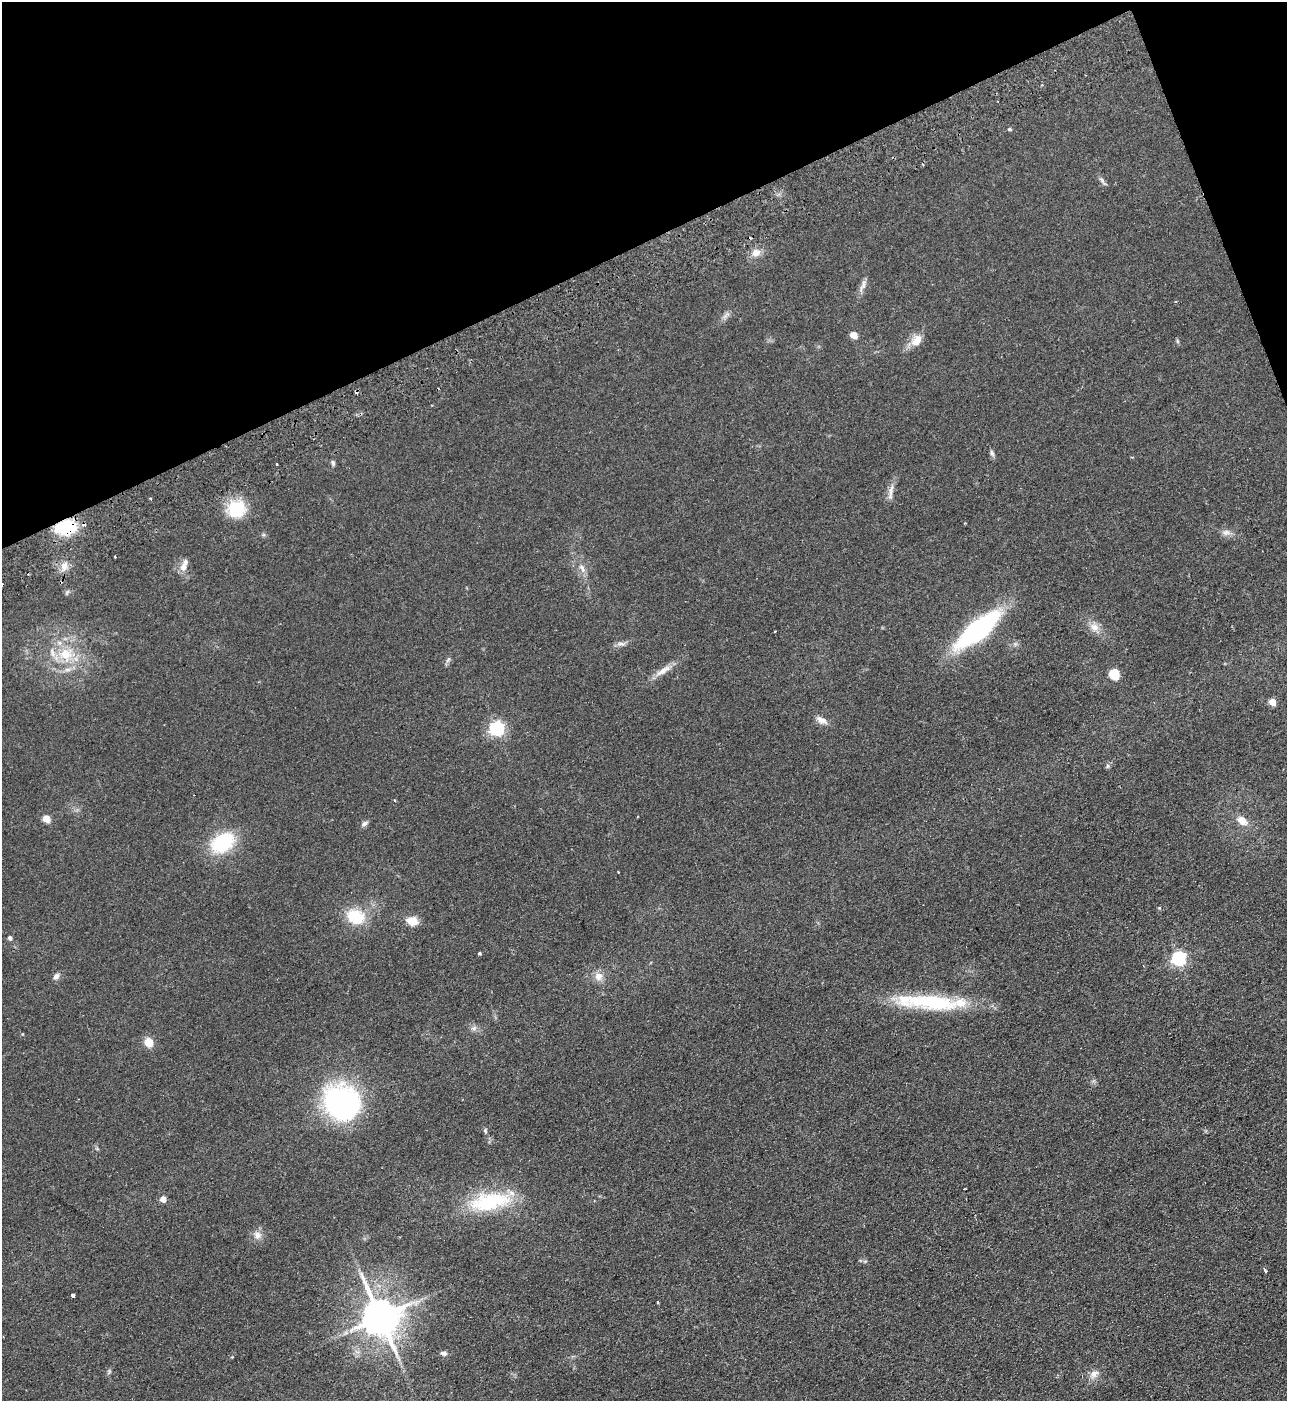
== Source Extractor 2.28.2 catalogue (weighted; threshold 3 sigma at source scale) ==
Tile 3 of 4 x 4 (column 3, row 1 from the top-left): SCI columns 2753-4037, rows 4250-5648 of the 5634 x 5702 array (HDU 1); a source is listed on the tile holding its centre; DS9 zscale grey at full resolution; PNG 1289 x 1403 px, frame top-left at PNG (2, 2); no overlay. Shown black and unused: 19% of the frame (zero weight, under 2 of 3 exposures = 3% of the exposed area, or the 3 px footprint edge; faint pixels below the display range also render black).
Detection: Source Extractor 2.28.2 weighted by HDU 2 'WHT'; one run over the whole footprint, this tile lists its part. Background 0.113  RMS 0.011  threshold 0.0487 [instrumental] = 3 sigma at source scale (4.5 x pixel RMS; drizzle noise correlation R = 1.50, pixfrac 1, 0.05/0.05 arcsec/px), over >= 5 px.
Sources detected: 68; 4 cosmic-ray / hot-pixel residue — not listed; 3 inside a brighter listed object's ellipse — not listed separately; the other 61 listed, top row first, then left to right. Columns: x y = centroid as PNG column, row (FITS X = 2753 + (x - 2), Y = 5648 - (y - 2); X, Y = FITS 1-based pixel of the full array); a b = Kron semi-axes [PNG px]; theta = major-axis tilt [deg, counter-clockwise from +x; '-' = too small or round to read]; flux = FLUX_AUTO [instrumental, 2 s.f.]
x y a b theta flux
1010 129 5 4 - 1.3
1102 180 9 4 -55 2.7
756 253 11 9 26 8.1
863 285 20 5 66 5.5
1175 302 3 2 - 0.94
854 335 5 4 - 18
916 340 18 12 53 12
992 453 9 5 -74 2.7
333 463 8 4 -75 2
277 464 3 3 - 1.5
891 489 19 6 76 7.2
150 499 3 2 - 1.6
236 509 24 22 33 35
66 527 17 12 6 64
1226 532 13 7 -2 5.1
115 557 3 2 - 0.88
64 566 12 9 65 8.1
183 567 11 9 -87 7.9
582 568 14 6 -62 5.5
67 592 8 3 45 1.5
1094 627 13 11 -33 8.8
977 630 39 13 39 210
775 631 3 2 - 1.4
621 644 14 4 2 3.7
66 654 21 17 -3 31
448 660 8 3 45 1.7
663 671 21 8 32 10
1114 674 6 5 - 64
1272 702 5 4 - 16
821 720 18 8 -28 6.6
497 728 6 6 - 250
1107 766 6 4 -90 1.8
395 800 4 3 - 1.5
47 819 5 5 - 22
1242 821 14 10 -40 11
364 824 9 5 31 3.2
223 843 25 17 34 64
618 872 3 3 - 1.2
1160 908 5 3 - 0.87
355 917 20 15 -23 35
412 921 14 11 -5 11
10 938 5 5 - 3.1
479 953 3 3 - 1.5
1179 958 6 6 - 220
56 976 9 6 55 3.9
599 976 12 11 - 8.1
933 1002 60 22 -7 72
474 1028 8 5 45 2.6
149 1042 10 8 -63 13
78 1099 3 2 - 0.74
341 1103 30 27 -30 240
485 1131 7 5 -69 1.7
163 1199 5 4 - 10
490 1202 54 22 10 74
257 1235 11 9 -58 6.3
1265 1270 4 3 - 3.3
73 1295 3 3 - 11
658 1302 3 2 - 1.2
380 1317 12 10 -66 3000
444 1353 8 5 -12 3.1
1094 1374 13 9 39 6.9
Overlapping masked pixels (flux is a lower limit): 1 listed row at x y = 66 527